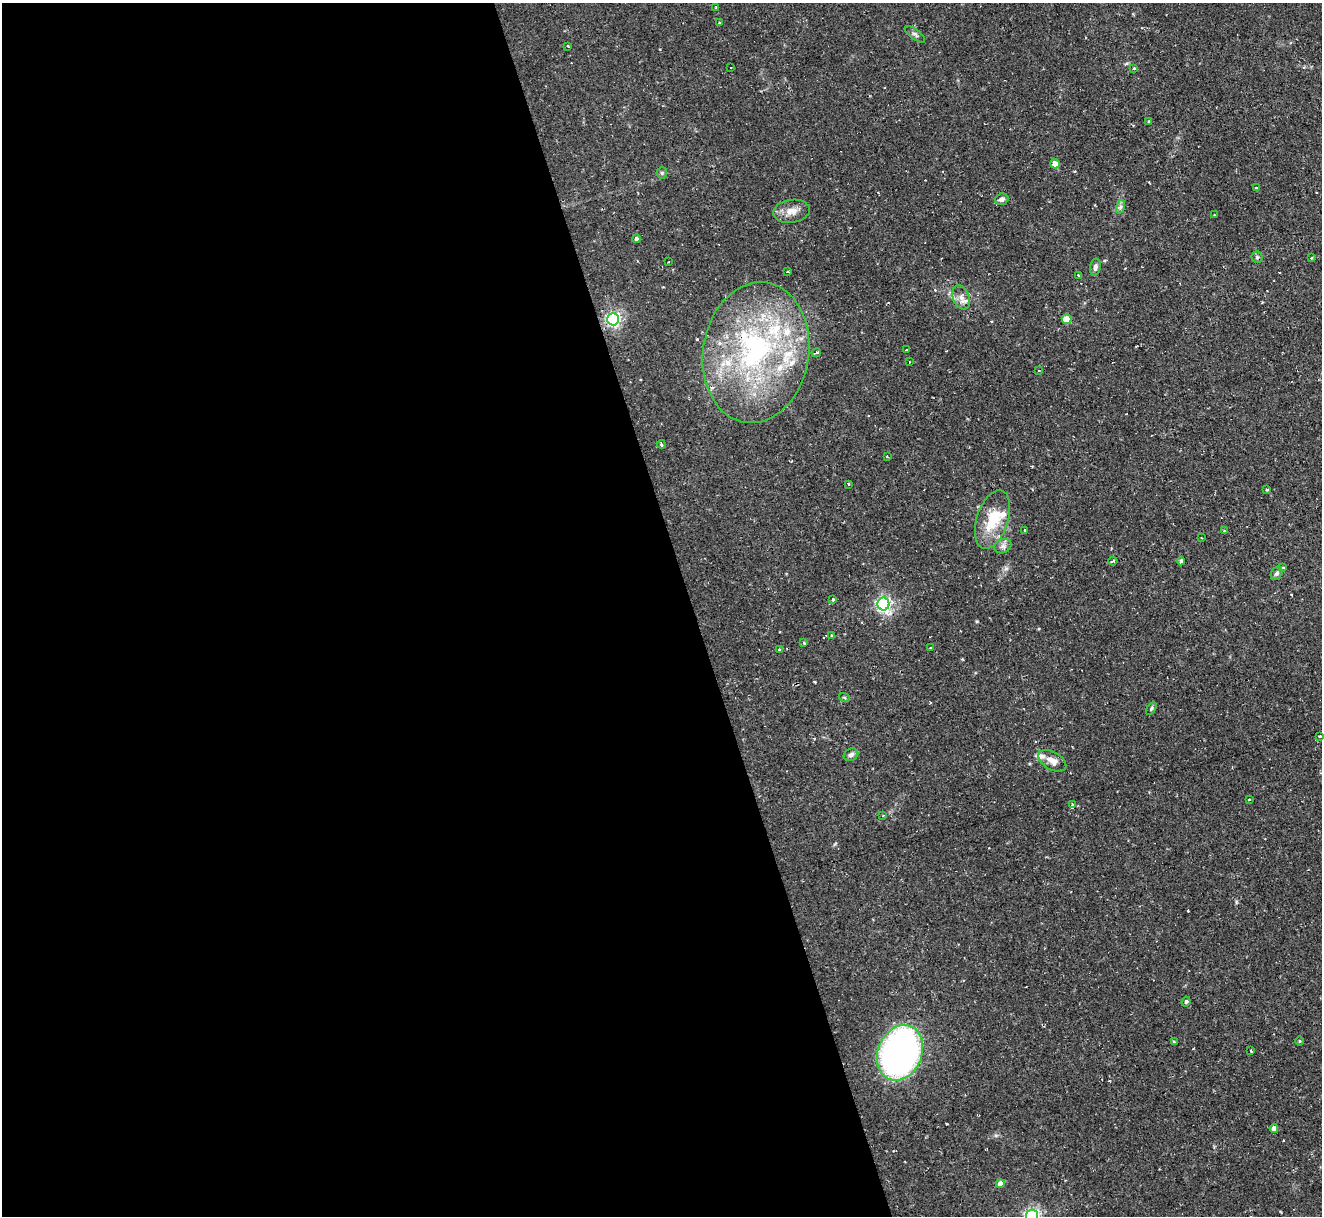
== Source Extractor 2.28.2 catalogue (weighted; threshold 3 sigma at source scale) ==
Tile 9 of 4 x 4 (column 1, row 3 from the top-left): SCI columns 1-1320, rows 1353-2566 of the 5279 x 5261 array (HDU 1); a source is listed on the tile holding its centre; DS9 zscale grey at full resolution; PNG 1324 x 1218 px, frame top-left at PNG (2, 3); each listed source drawn as its Kron ellipse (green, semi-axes under 4 px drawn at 4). Shown black and unused: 52% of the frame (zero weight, under 2 of 3 exposures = <1% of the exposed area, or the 3 px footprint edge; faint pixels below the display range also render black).
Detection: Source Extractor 2.28.2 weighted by HDU 2 'WHT'; one run over the whole footprint, this tile lists its part. Background 0.126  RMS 0.0071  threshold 0.0318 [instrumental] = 3 sigma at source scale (4.5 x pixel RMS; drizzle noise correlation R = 1.50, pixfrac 1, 0.05/0.05 arcsec/px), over >= 5 px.
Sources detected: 79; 1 inside a brighter object's white glare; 6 cosmic-ray / hot-pixel residue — neither listed nor drawn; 8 inside a brighter listed object's ellipse — not listed separately; the other 64 listed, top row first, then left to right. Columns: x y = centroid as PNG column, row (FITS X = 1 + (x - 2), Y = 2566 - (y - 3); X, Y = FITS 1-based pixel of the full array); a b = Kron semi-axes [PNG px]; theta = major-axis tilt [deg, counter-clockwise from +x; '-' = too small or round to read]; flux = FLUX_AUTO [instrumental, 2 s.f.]
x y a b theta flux
716 7 3 2 - 0.99
719 23 3 3 - 0.67
915 34 12 5 -36 1.9
568 46 3 2 - 1.5
731 68 2 2 - 0.7
1134 69 3 3 - 1.2
1149 122 3 3 - 0.78
1055 164 5 4 - 7.3
662 173 6 5 - 1.3
1256 188 3 3 - 3.4
1002 199 7 5 19 2.4
1120 207 7 4 71 1.5
792 211 18 11 7 7.1
1214 215 2 2 - 0.62
636 239 4 4 - 1.9
1257 257 5 5 - 1.2
1311 258 3 3 - 0.67
668 262 2 2 - 0.49
1095 267 8 5 80 2.5
787 272 3 3 - 0.98
1078 276 3 2 - 1.1
961 297 12 8 -69 4.7
613 319 6 6 - 170
1067 319 5 4 - 18
906 350 3 2 - 0.87
756 353 71 53 81 170
816 353 5 3 - 1.3
909 362 2 2 - 0.45
1039 371 3 2 - 0.61
661 444 4 3 - 2
887 456 3 2 - 1.5
848 484 3 3 - 1.3
1267 489 3 3 - 1.6
992 520 30 15 72 24
1025 530 3 2 - 1
1224 531 4 3 - 0.7
1201 538 2 2 - 0.59
1003 546 9 7 25 2.7
1113 561 5 3 - 2.2
1181 561 4 4 - 2.1
1283 567 3 2 - 0.92
1277 573 7 5 57 1.6
833 600 4 4 - 1.5
883 604 6 6 - 180
832 635 3 3 - 2.1
804 643 3 3 - 1.6
930 648 2 2 - 0.77
779 649 3 3 - 1.6
844 697 6 3 -20 0.84
1151 709 7 4 59 1.1
1319 736 3 3 - 1.2
851 755 7 5 25 2.2
1052 761 15 9 -30 5.5
1249 799 2 2 - 0.7
1072 804 4 3 - 1.1
883 815 3 3 - 0.63
1186 1001 5 3 - 0.97
1299 1041 5 3 - 0.6
1174 1042 3 3 - 1.2
1251 1051 3 2 - 1.9
900 1053 29 22 67 290
1274 1128 4 4 - 3.9
1000 1183 4 4 - 6.3
1032 1216 6 6 - 210
Isophote crosses this tile's border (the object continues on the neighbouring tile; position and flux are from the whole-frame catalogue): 1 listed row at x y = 1032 1216